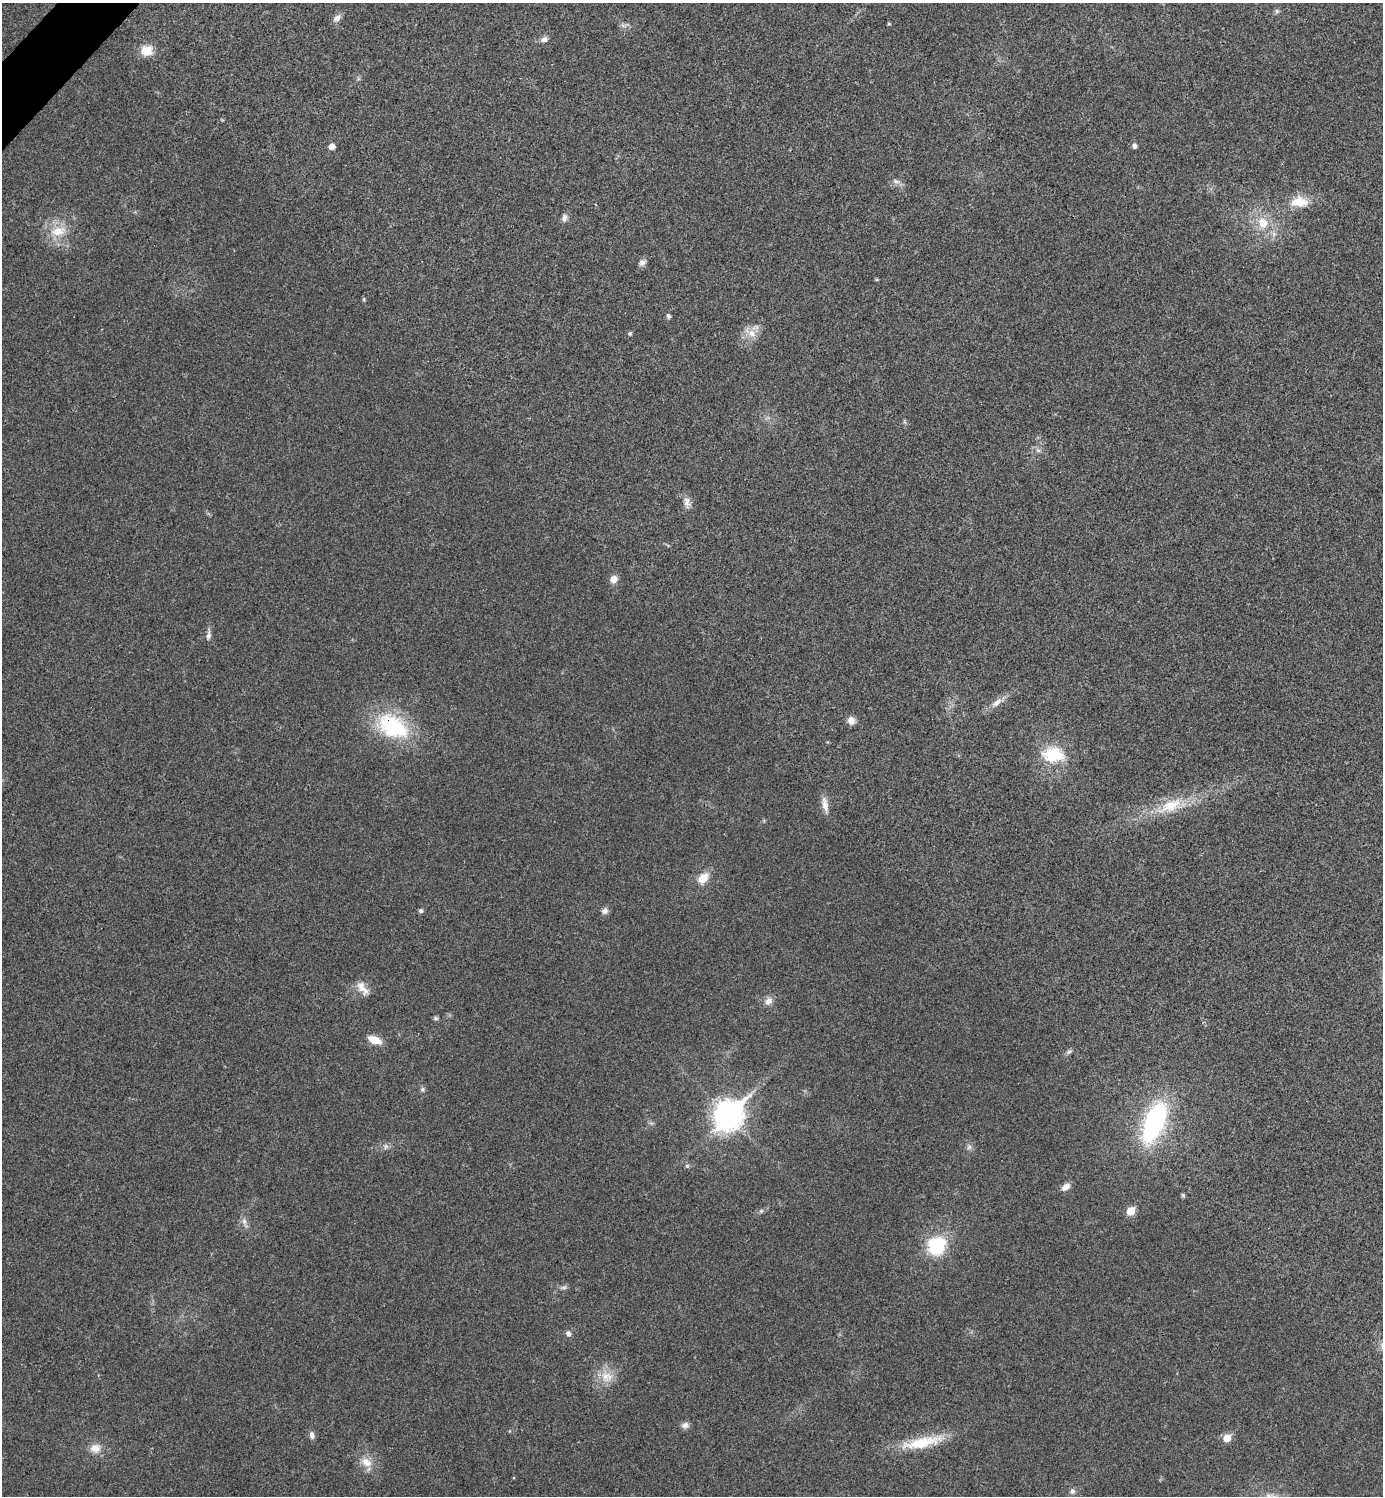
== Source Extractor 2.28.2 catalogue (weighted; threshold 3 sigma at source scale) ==
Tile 11 of 4 x 4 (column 3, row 3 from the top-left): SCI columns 2922-4302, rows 1514-3007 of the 5998 x 5998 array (HDU 1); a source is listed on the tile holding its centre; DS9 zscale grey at full resolution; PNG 1385 x 1498 px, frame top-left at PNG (2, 3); no overlay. Shown black and unused: <1% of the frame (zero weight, under 3 of 4 exposures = <1% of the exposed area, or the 3 px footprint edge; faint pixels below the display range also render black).
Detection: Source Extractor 2.28.2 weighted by HDU 2 'WHT'; one run over the whole footprint, this tile lists its part. Background 0.02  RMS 0.0055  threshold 0.0247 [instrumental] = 3 sigma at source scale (4.5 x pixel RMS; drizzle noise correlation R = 1.50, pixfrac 1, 0.05/0.05 arcsec/px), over >= 5 px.
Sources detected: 60; all 60 listed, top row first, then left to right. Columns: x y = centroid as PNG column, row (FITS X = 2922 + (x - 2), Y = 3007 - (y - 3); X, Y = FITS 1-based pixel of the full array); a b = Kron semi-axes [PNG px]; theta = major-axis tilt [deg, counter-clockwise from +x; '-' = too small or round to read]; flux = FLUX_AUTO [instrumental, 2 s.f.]
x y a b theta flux
1277 11 6 6 - 1.1
337 18 11 7 36 2.7
889 24 4 3 - 0.68
623 25 9 3 -45 1.1
544 39 9 7 21 2.2
147 51 13 11 10 9.2
332 146 5 5 - 4.1
1134 146 6 5 - 2
896 181 11 7 -15 2.3
1299 202 25 14 2 12
564 218 10 7 77 2.4
1263 223 16 14 -64 11
58 231 23 14 12 12
642 262 9 7 47 2.5
877 279 4 4 - 0.65
364 299 5 4 - 0.84
668 316 7 5 -61 1.2
751 333 21 9 -30 5.6
630 334 6 4 49 0.84
1038 450 7 4 -18 1.2
687 502 16 8 -82 3.6
614 579 9 8 - 4.2
208 635 13 6 82 2.2
997 702 18 7 39 4.5
851 721 9 8 - 3.5
392 726 40 26 -28 49
1053 754 24 17 -4 24
825 805 22 7 -79 4.7
1170 806 39 15 24 20
703 878 14 10 50 7.7
421 911 5 5 - 1.2
605 911 9 8 - 2.1
362 988 20 10 -51 5.4
768 1001 11 9 48 3.3
436 1018 7 5 -1 0.98
374 1040 13 7 -23 8.4
1069 1052 8 5 29 1.3
423 1089 7 6 - 1.2
728 1115 12 9 48 680
1154 1123 32 15 68 100
386 1146 8 6 71 1.5
969 1147 7 7 - 1.5
687 1166 6 5 - 0.94
1066 1187 12 7 36 3.3
1183 1195 6 5 - 0.75
761 1211 6 6 - 1
1130 1211 6 5 - 14
244 1222 16 6 -69 2.6
936 1245 20 18 59 30
564 1287 9 5 13 1.4
568 1333 7 6 - 1.9
607 1377 19 15 -13 9.2
685 1425 10 8 9 2.5
312 1435 10 6 -81 2.3
1227 1438 5 5 - 12
922 1442 58 13 12 22
95 1448 14 12 10 5.7
366 1462 16 12 -35 6.9
1072 1491 8 7 - 2
1268 1496 12 8 -7 3.2
Overlapping masked pixels (flux is a lower limit): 1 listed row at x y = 392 726
Isophote crosses this tile's border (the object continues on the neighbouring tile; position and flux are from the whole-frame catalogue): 1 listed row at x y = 1268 1496